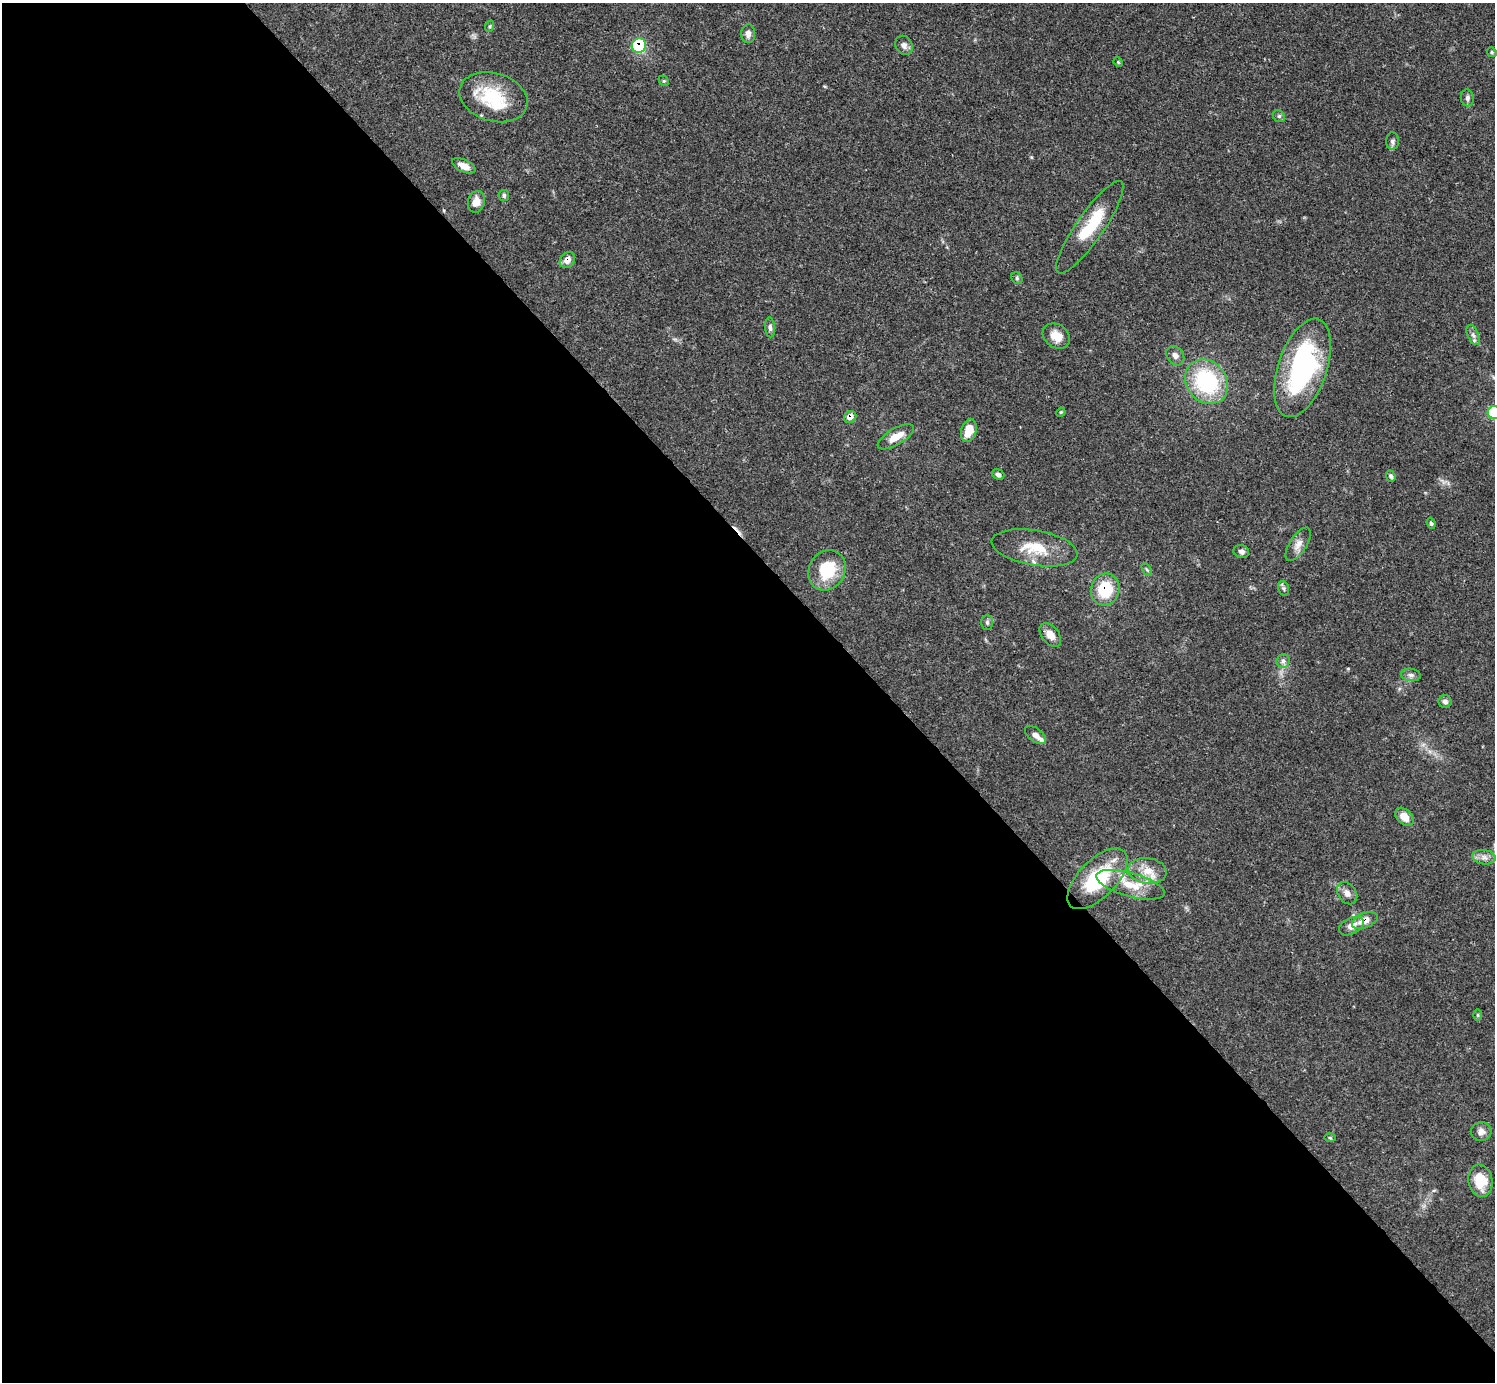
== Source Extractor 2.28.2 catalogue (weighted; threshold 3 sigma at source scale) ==
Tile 9 of 4 x 4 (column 1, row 3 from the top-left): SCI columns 2-1494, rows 1534-2913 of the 5972 x 5970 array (HDU 1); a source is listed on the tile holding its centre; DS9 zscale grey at full resolution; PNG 1497 x 1384 px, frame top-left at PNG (2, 3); each listed source drawn as its Kron ellipse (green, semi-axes under 4 px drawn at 4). Shown black and unused: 59% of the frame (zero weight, under 3 of 4 exposures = <1% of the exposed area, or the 3 px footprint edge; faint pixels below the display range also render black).
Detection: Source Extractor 2.28.2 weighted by HDU 2 'WHT'; one run over the whole footprint, this tile lists its part. Background 0.0571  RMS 0.0031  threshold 0.0141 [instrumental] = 3 sigma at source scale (4.5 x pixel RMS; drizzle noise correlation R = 1.50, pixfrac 1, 0.05/0.05 arcsec/px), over >= 5 px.
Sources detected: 61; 1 inside a brighter object's white glare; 1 cosmic-ray / hot-pixel residue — neither listed nor drawn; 3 inside a brighter listed object's ellipse — not listed separately; the other 56 listed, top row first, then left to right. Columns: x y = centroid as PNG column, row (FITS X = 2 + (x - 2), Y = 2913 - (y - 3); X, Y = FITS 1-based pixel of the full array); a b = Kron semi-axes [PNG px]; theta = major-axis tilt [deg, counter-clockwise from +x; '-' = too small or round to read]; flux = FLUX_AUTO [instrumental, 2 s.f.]
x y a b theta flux
490 26 6 3 72 0.41
748 34 9 7 90 1.6
904 45 10 8 -57 1.5
639 46 7 7 - 20
1492 52 5 4 - 0.41
1118 62 5 4 - 0.34
664 81 6 4 -43 0.36
494 97 35 24 -16 17
1467 98 8 6 -80 0.97
1279 116 6 5 - 0.56
1392 141 9 6 87 0.94
464 166 12 6 -25 2.7
504 196 5 5 - 0.62
476 202 11 8 76 2.9
1090 227 55 13 55 14
567 260 9 6 49 2.2
1017 278 6 5 - 0.53
770 327 10 5 -85 0.93
1473 335 11 5 -65 1.1
1056 336 14 11 -38 4.1
1175 356 10 8 -54 1.6
1303 368 51 24 71 51
1206 382 24 20 -51 31
1061 412 5 3 - 0.3
1494 413 7 6 - 19
850 417 6 6 - 2.9
969 430 12 7 74 5.4
896 437 20 8 30 4.5
998 474 6 5 - 0.87
1391 476 6 4 -69 0.63
1431 523 6 4 -70 0.52
1298 544 19 8 57 2.5
1034 548 43 17 -9 9.8
1241 552 8 6 -17 1.1
827 570 21 18 61 13
1147 570 7 4 -58 0.46
1283 588 7 5 -72 0.69
1105 589 16 14 76 12
987 622 7 6 - 0.69
1050 635 13 8 -52 2.7
1283 661 6 6 - 0.96
1411 675 10 6 -9 1
1445 702 6 6 - 1
1035 735 12 6 -38 1.7
1404 817 11 7 -46 3.7
1484 857 12 7 -8 1.7
1147 871 19 12 -7 5.2
1097 879 38 19 45 22
1130 885 35 11 -16 7.7
1347 893 12 9 -54 1.8
1365 920 13 7 21 3.2
1351 926 13 8 26 2.4
1478 1015 6 4 -89 0.35
1481 1132 10 9 - 1.9
1330 1138 6 3 -2 0.35
1480 1181 16 12 -80 7.6
Overlapping masked pixels (flux is a lower limit): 5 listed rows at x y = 639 46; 567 260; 850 417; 1105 589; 1365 920
Isophote crosses this tile's border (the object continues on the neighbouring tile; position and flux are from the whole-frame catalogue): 1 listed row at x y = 1494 413